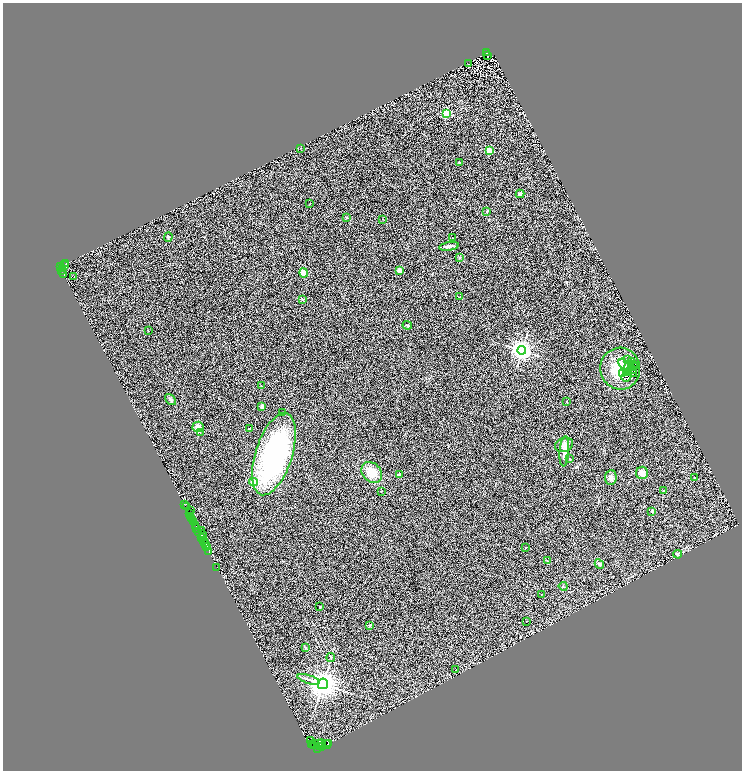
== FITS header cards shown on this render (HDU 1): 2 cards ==
NAXIS1  =                 1479
NAXIS2  =                 1536

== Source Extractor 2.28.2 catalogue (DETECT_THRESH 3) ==
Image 1479 x 1536 px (HDU 1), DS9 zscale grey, zoomed out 1/2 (1 PNG px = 2 x 2 image px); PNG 744 x 772 px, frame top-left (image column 2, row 1535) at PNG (3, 3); each listed source drawn as its Kron ellipse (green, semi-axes under 4 px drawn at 4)
Background 0.722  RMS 0.51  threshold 1.52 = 3 sigma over >= 5 px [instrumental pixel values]
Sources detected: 141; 36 cannot appear on this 1/2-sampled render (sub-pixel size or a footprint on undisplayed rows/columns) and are neither listed nor drawn; the other 105 listed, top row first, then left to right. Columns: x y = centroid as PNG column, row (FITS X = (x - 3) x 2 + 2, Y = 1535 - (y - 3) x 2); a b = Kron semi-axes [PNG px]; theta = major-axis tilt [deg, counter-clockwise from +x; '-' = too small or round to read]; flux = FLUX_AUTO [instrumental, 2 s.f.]
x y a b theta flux
487 53 2 1 - 360
488 55 3 1 - 30
469 64 2 1 - 23
446 114 3 3 - 7700
301 148 2 1 - 95
489 150 3 2 - 3400
460 163 3 3 - 160
520 194 4 4 - 310
310 204 2 1 - 68
487 211 3 3 - 120
346 217 3 3 - 63
383 219 3 2 - 31
168 237 5 3 - 120
453 238 2 1 - 71
449 246 10 4 9 340
459 258 2 2 - 510
66 264 2 2 - 130
60 266 2 1 - 650
65 266 2 1 - 560
62 268 3 2 - 44
62 271 2 1 - 450
399 271 2 2 - 1400
304 273 5 4 - 820
64 275 2 2 - 150
74 277 2 1 - 41
460 297 3 3 - 83
302 299 2 2 - 340
407 325 5 3 - 130
148 331 3 2 - 36
522 350 4 4 - 76000
628 360 3 2 - 100
632 361 4 2 - 120
624 364 6 2 -56 310
633 364 2 1 - 54
633 367 4 2 - 95
620 369 21 20 - 2900
628 369 7 3 78 99
632 369 4 1 - 33
632 372 6 4 -45 140
623 374 3 2 - 160
626 376 6 5 - 250
261 386 3 2 - 62
170 399 6 3 -49 170
567 402 2 2 - 160
262 407 2 2 - 930
283 412 2 2 - 66
198 427 5 5 - 580
249 428 3 2 - 74
200 433 2 2 - 33
564 445 9 7 21 490
564 451 15 4 86 750
274 454 43 18 72 22000
570 458 3 2 - 44
372 472 11 9 -45 1500
642 473 6 6 - 470
399 474 2 2 - 250
611 477 7 5 85 360
694 478 3 2 - 63
253 482 4 3 - 980
663 490 3 2 - 31
381 491 2 2 - 90
184 505 2 1 - 1500
186 507 2 1 - 230
190 510 2 1 - 290
651 512 4 2 - 73
189 514 2 2 - 1000
191 516 2 2 - 280
192 519 2 1 - 400
193 521 2 1 - 530
195 526 3 2 - 680
197 529 4 2 - 1200
201 531 2 1 - 23
199 532 2 1 - 510
202 535 3 2 - 310
202 537 2 1 - 290
203 540 2 2 - 530
204 542 2 1 - 310
205 545 2 1 - 790
207 547 2 1 - 13
525 547 2 1 - 47
209 552 3 1 - 170
678 554 4 3 - 130
547 561 3 2 - 53
599 564 5 3 - 220
217 567 2 1 - 67
563 586 4 3 - 85
541 594 2 2 - 50
320 607 3 2 - 82
526 621 2 1 - 67
369 625 4 3 - 85
305 647 4 3 - 79
331 658 4 2 - 72
456 670 2 2 - 240
309 679 11 3 -17 320
323 684 5 5 - 140000
311 740 2 1 - 570
319 743 4 2 - 56
328 743 2 1 - 54
315 744 3 1 - 98
327 744 4 1 - 400
311 745 4 1 - 1200
314 745 2 2 - 160
321 745 5 3 - 890
319 746 3 2 - 640
318 749 3 2 - 770
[36 sub-pixel or undisplayed-footprint detections neither listed nor drawn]